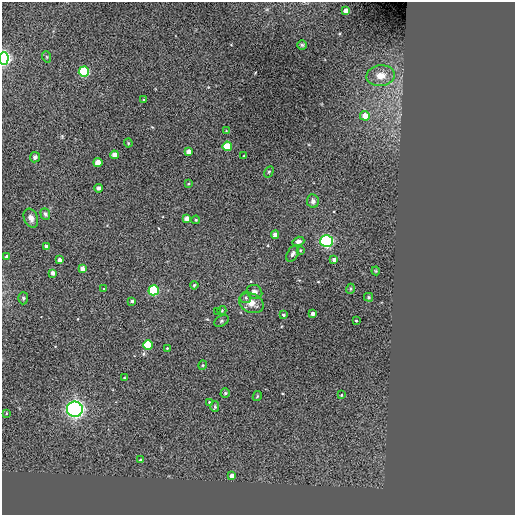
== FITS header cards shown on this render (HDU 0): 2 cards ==
NAXIS1  =                  513 / NUMBER OF ELEMENTS ALONG THIS AXIS
NAXIS2  =                  513 / NUMBER OF ELEMENTS ALONG THIS AXIS

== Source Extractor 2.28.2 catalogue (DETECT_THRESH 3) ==
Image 513 x 513 px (HDU 0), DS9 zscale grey, 1 PNG px = 1 image px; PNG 517 x 517 px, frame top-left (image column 1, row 513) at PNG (2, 2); each listed source drawn as its Kron ellipse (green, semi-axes under 4 px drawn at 4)
Background -0.00233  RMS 44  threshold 132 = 3 sigma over >= 5 px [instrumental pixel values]
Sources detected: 65; all 65 listed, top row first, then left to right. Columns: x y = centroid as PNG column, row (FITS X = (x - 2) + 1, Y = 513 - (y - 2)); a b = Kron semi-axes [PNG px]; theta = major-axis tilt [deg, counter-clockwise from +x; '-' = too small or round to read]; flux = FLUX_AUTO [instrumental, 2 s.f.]
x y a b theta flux
346 11 4 4 - 2.1e+04
302 45 5 5 - 4.1e+03
47 57 6 3 -71 3.0e+03
4 58 6 5 - 8.2e+05
84 72 5 5 - 3.4e+05
381 76 14 10 6 3.4e+04
144 100 3 3 - 3.5e+03
365 116 5 5 - 3.5e+04
226 131 3 3 - 2.3e+03
128 143 4 4 - 3.2e+03
227 146 5 4 - 1.1e+05
188 152 4 4 - 2.0e+04
114 155 4 4 - 2.7e+04
244 156 3 2 - 2.8e+03
35 157 5 5 - 6.8e+03
98 162 4 4 - 4.4e+04
269 172 6 4 59 3.7e+03
188 184 4 3 - 2.4e+03
98 188 4 4 - 6.7e+03
313 201 6 6 - 9.6e+03
45 214 6 4 -70 6.5e+03
31 218 10 6 -67 1.5e+04
186 218 4 4 - 1.6e+04
196 220 4 3 - 3.3e+03
275 235 4 4 - 1.8e+04
298 241 6 4 18 9.6e+03
327 241 6 6 - 7.1e+05
46 247 4 4 - 1.8e+04
300 250 4 3 - 2.8e+03
293 254 9 5 59 8.5e+03
7 256 4 4 - 6.5e+03
60 260 4 3 - 1.1e+04
334 260 4 4 - 1.2e+04
82 269 4 4 - 2.2e+04
376 271 4 4 - 2.9e+03
53 273 4 4 - 1.3e+04
194 285 4 3 - 3.3e+03
104 289 4 4 - 2.9e+03
350 289 5 3 - 2.8e+03
154 290 5 5 - 3.3e+05
254 292 8 6 -25 1.2e+04
369 297 4 4 - 3.4e+03
23 298 6 5 - 5.5e+03
246 298 5 5 - 5.4e+03
132 301 3 3 - 5.9e+03
251 303 13 9 -25 2.8e+04
222 310 4 3 - 2.4e+03
218 311 4 2 - 1.8e+03
313 313 3 3 - 1.4e+04
284 315 3 3 - 5.5e+03
221 321 8 5 28 5.2e+03
356 321 3 2 - 3.2e+03
148 345 4 4 - 1.7e+05
167 348 2 2 - 2.1e+03
203 365 4 4 - 3.3e+03
124 378 3 3 - 2.6e+03
225 393 4 4 - 4.2e+03
341 395 3 3 - 3.0e+03
257 396 5 3 - 2.8e+03
209 402 3 3 - 2.2e+03
215 407 5 4 - 3.9e+03
75 409 8 7 - 1.3e+06
6 413 4 3 - 2.1e+03
140 460 3 3 - 2.9e+03
232 476 4 3 - 1.4e+04
At the frame edge (FLAGS 8, measured only in part): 1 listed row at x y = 4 58